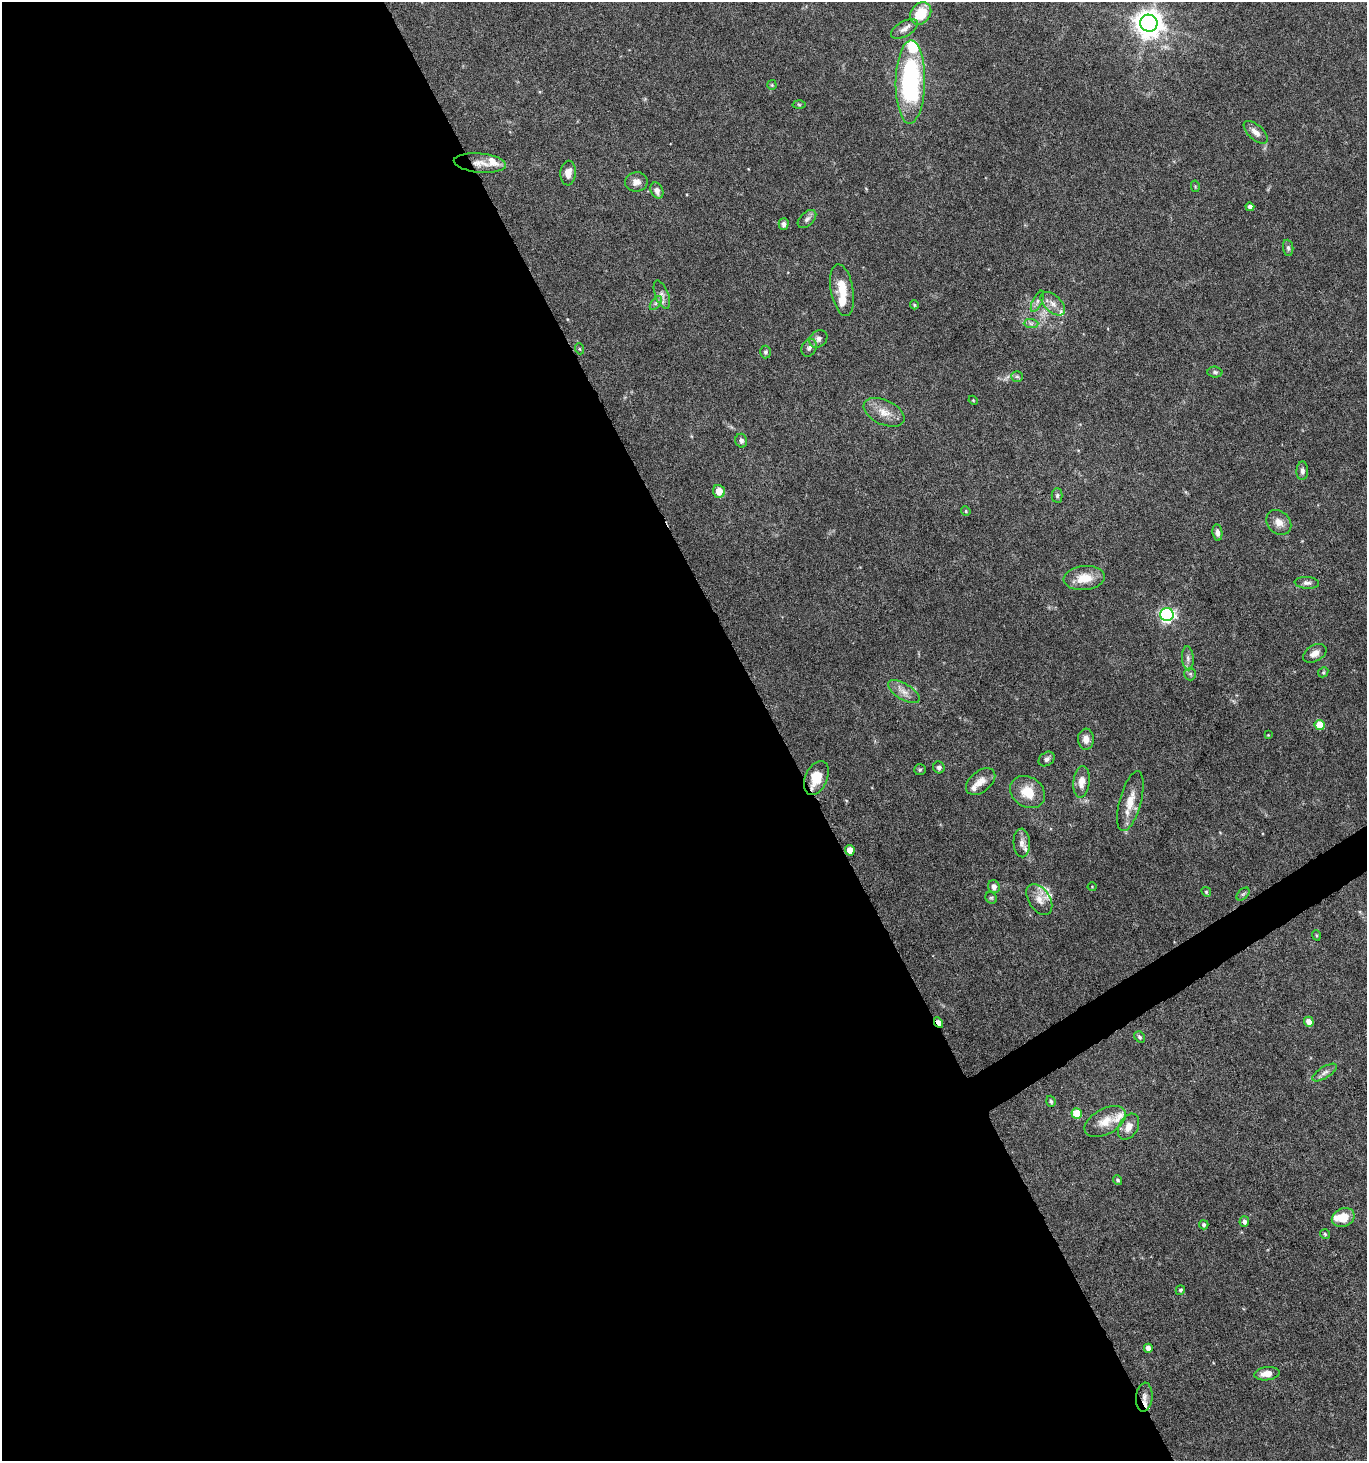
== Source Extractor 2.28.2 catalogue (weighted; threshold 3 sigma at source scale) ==
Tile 9 of 4 x 4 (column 1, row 3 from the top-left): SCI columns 178-1542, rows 1464-2922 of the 5751 x 5852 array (HDU 1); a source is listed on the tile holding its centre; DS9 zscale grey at full resolution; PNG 1369 x 1463 px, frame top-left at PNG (2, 2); each listed source drawn as its Kron ellipse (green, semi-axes under 4 px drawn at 4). Shown black and unused: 58% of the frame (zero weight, under 5 of 10 exposures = <1% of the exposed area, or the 3 px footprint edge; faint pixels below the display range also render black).
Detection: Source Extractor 2.28.2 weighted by HDU 2 'WHT'; one run over the whole footprint, this tile lists its part. Background 0.0317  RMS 0.0015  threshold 0.00604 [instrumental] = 3 sigma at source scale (4.09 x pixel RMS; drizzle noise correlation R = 1.36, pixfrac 0.8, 0.0396/0.0396 arcsec/px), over >= 5 px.
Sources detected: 93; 10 inside a brighter listed object's ellipse — not listed separately; the other 83 listed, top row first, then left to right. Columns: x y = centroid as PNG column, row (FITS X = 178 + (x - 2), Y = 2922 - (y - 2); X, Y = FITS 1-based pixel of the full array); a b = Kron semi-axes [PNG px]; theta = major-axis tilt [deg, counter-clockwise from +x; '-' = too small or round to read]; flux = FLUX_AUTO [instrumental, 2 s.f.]
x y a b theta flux
921 13 12 9 51 4.1
1149 23 9 8 - 170
904 29 15 7 30 0.77
910 82 42 14 89 24
772 85 5 4 - 0.15
799 105 6 4 -2 0.17
1256 132 15 7 -42 0.86
480 163 26 9 -5 1.7
568 173 12 8 87 1.1
636 182 11 9 9 0.87
1195 186 6 4 -79 0.15
657 191 8 6 -68 0.8
1250 207 4 4 - 0.48
807 219 11 6 44 0.5
784 224 6 5 - 0.38
1288 248 8 5 -83 0.32
842 290 26 11 -80 2.6
662 295 15 6 -68 0.69
1037 301 11 5 64 0.46
656 303 8 4 53 0.35
1053 304 15 8 -43 1
914 305 4 4 - 0.16
1031 323 7 4 -1 0.32
818 339 10 8 40 0.6
809 348 9 7 66 0.47
580 349 5 3 - 0.14
765 352 6 5 - 0.26
1215 372 7 5 -2 0.29
1017 376 6 5 - 0.26
973 400 4 3 - 0.12
884 412 22 12 -25 1.8
741 441 7 6 - 0.38
1302 471 9 6 88 0.47
719 491 6 6 - 1.5
1057 495 7 5 89 0.3
966 511 5 4 - 0.16
1279 522 14 11 -45 1.1
1217 533 8 4 -81 0.54
1084 578 21 12 6 2.6
1307 583 12 6 -4 0.5
1167 615 7 6 - 30
1315 653 13 8 30 0.93
1188 658 12 6 -85 0.55
1323 672 5 4 - 0.18
1190 674 6 6 - 0.27
904 692 18 8 -31 1.1
1320 725 5 5 - 2.7
1268 735 3 3 - 0.091
1086 739 10 8 -87 0.94
1047 759 8 6 37 0.46
939 767 6 5 - 0.45
920 770 6 5 - 0.2
816 778 18 11 66 2.9
981 782 17 10 39 1.3
1081 782 16 8 83 1.3
1028 792 18 15 -34 2.7
1130 801 31 11 75 2.4
1022 843 14 8 -87 0.78
850 850 5 4 - 1.4
994 887 6 5 - 0.64
1092 887 4 4 - 0.12
1206 892 5 4 - 0.19
1243 894 8 4 44 0.25
991 898 6 5 - 0.23
1039 899 17 10 -56 1.4
1316 935 5 3 - 0.14
1309 1022 5 4 - 0.98
938 1023 5 4 - 1.4
1140 1037 6 5 - 0.27
1325 1072 14 5 32 0.61
1051 1101 6 4 -71 0.28
1077 1113 5 5 - 3.5
1105 1121 22 12 29 2.2
1129 1127 14 9 61 1.3
1117 1180 5 4 - 0.23
1343 1218 12 9 23 2.3
1244 1222 5 5 - 0.5
1204 1225 4 4 - 0.29
1325 1234 5 5 - 0.22
1180 1290 5 4 - 0.24
1148 1348 4 4 - 0.65
1267 1374 12 6 8 1.3
1144 1397 14 8 84 0.96
Overlapping masked pixels (flux is a lower limit): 4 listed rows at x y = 480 163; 816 778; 938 1023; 1144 1397